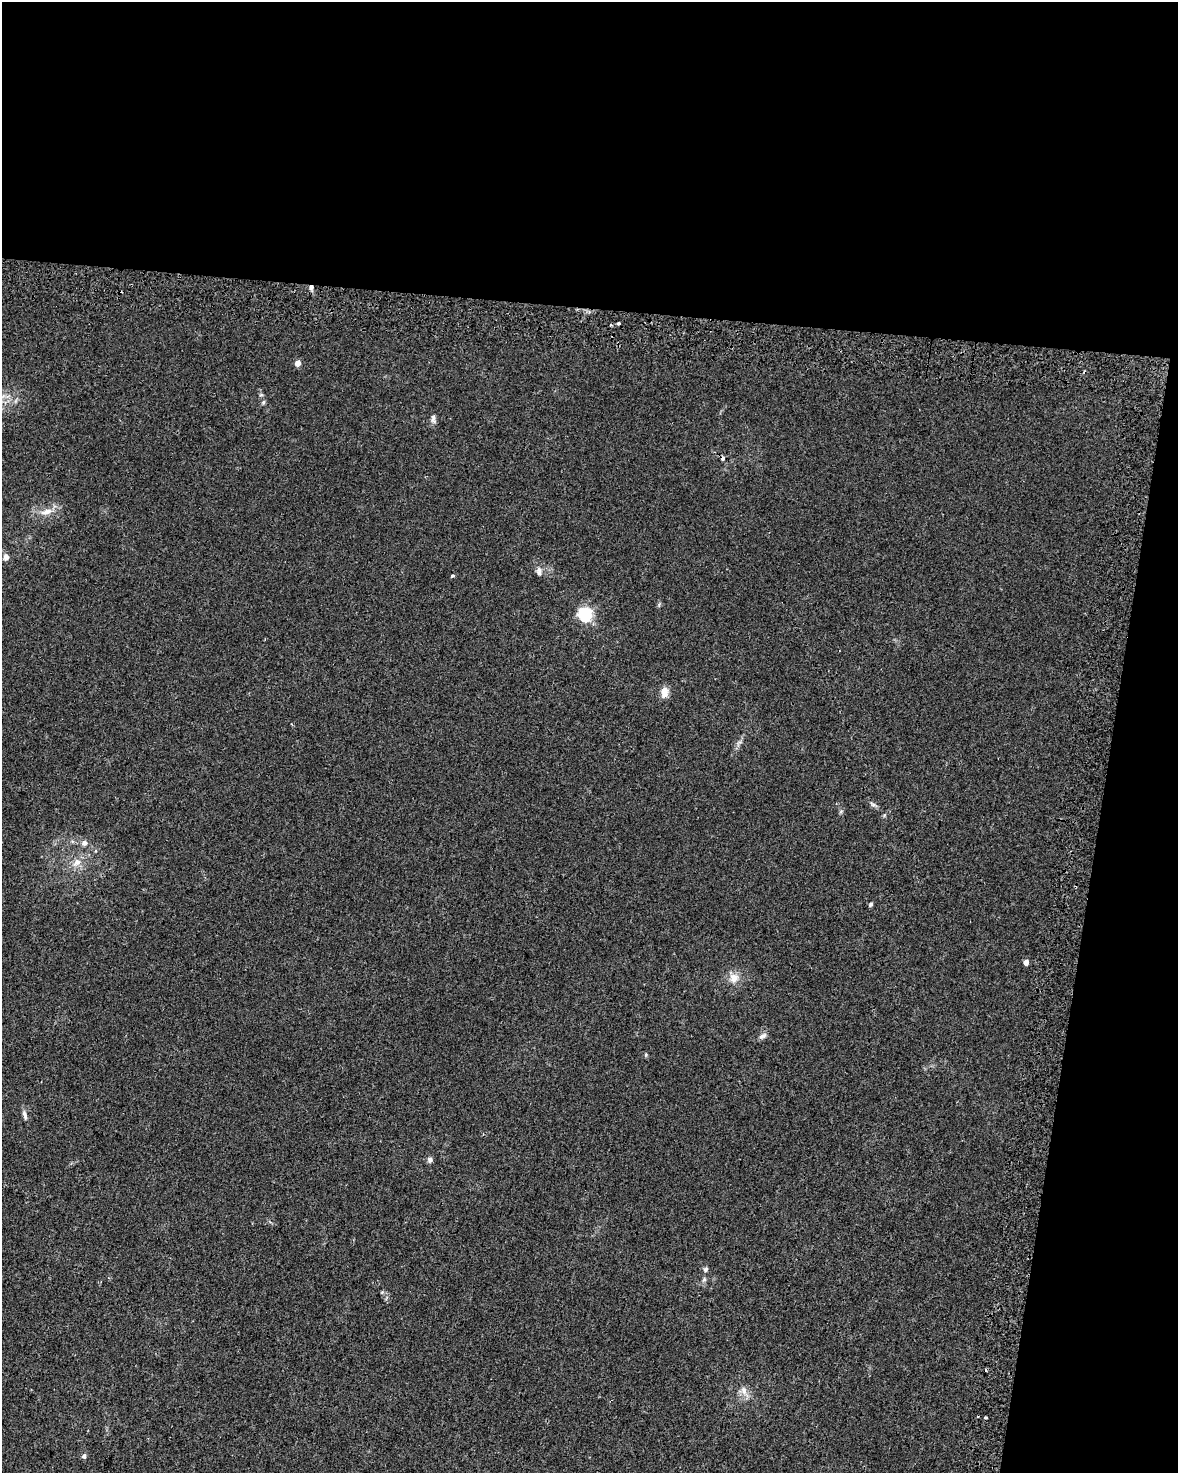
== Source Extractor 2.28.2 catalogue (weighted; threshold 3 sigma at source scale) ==
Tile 4 of 4 x 3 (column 4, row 1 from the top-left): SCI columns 3582-4757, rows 3279-4749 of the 4803 x 5029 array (HDU 1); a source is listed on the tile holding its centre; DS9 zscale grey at full resolution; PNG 1180 x 1475 px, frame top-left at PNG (2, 2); no overlay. Shown black and unused: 27% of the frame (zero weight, under 2 of 3 exposures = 4% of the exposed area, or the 3 px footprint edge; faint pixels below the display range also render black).
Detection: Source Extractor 2.28.2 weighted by HDU 2 'WHT'; one run over the whole footprint, this tile lists its part. Background 0.0284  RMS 0.0049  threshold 0.0221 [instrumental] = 3 sigma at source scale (4.5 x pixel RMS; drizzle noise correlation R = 1.50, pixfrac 1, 0.0396/0.0396 arcsec/px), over >= 5 px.
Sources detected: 32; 2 cosmic-ray / hot-pixel residue — not listed; the other 30 listed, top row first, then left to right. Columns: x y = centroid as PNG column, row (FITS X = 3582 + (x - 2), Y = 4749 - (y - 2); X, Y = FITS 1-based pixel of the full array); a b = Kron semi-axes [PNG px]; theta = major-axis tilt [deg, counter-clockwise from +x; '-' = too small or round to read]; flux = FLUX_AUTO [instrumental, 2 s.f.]
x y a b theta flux
311 287 6 5 - 1.3
619 323 3 3 - 4
297 363 5 5 - 4
1084 372 4 3 - 0.63
263 402 7 5 68 0.82
433 419 13 6 -80 1.7
723 459 4 4 - 2
46 512 17 8 16 4.8
6 557 9 7 -89 1.9
539 571 12 7 -88 2.1
452 576 4 3 - 1.8
585 614 7 6 - 92
664 692 13 9 88 4.4
739 742 8 4 36 1.1
873 804 12 4 -26 1.3
884 815 6 3 71 0.6
84 843 8 8 - 2
77 862 14 9 39 4.7
871 904 5 4 - 1.1
1026 962 5 4 - 3
734 978 13 13 - 5
763 1036 12 7 30 1.9
646 1055 6 4 90 0.58
25 1115 14 6 -76 1.9
430 1160 8 6 89 1.4
705 1269 7 6 - 1.1
704 1279 6 5 - 0.92
985 1370 3 3 - 0.88
744 1390 12 8 -74 3.3
84 1456 6 5 - 1.2
Overlapping masked pixels (flux is a lower limit): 2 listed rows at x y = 311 287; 723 459